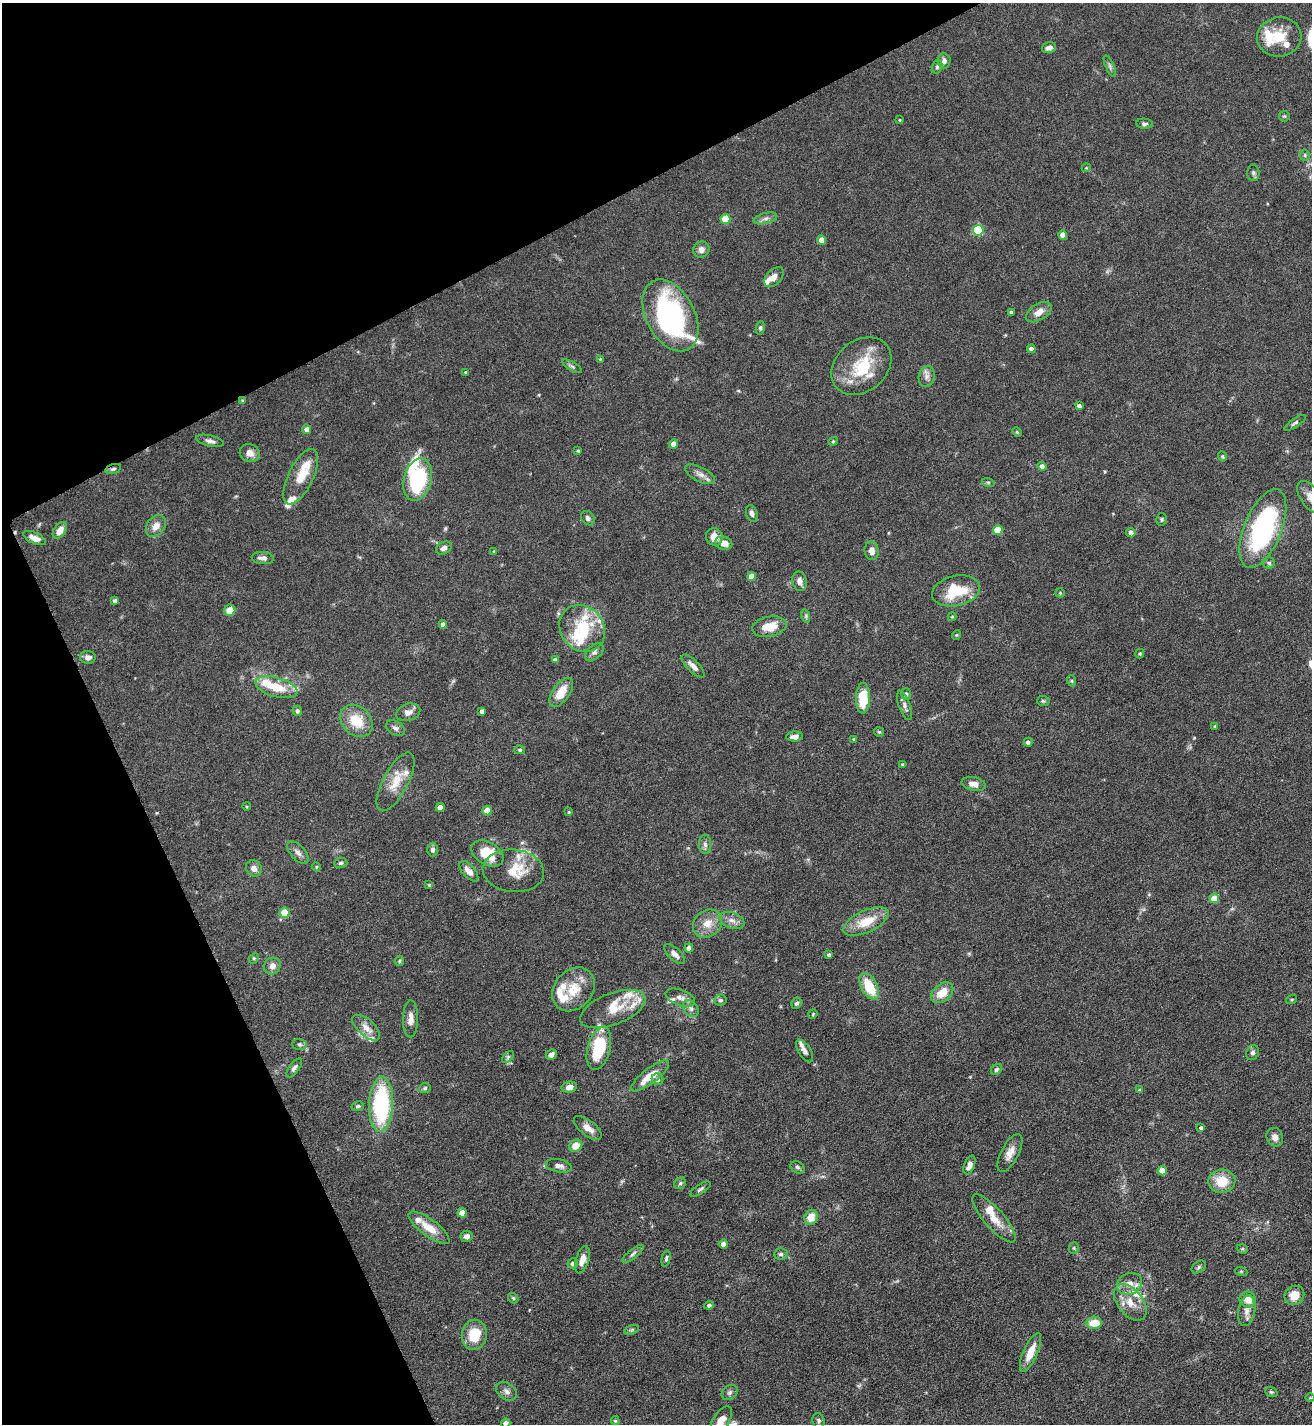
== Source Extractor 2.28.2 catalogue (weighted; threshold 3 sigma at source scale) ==
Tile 5 of 4 x 4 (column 1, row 2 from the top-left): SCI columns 157-1466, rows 2850-4271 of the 5688 x 5699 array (HDU 1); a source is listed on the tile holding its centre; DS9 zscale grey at full resolution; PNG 1314 x 1426 px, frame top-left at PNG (2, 3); each listed source drawn as its Kron ellipse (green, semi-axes under 4 px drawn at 4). Shown black and unused: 24% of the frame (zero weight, under 5 of 9 exposures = <1% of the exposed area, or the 3 px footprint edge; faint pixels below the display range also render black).
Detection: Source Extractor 2.28.2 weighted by HDU 2 'WHT'; one run over the whole footprint, this tile lists its part. Background 0.0768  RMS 0.0035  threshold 0.0143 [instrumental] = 3 sigma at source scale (4.09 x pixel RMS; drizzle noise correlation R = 1.36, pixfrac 0.8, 0.05/0.05 arcsec/px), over >= 5 px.
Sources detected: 228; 3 inside a brighter object's white glare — neither listed nor drawn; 27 inside a brighter listed object's ellipse — not listed separately; the other 198 listed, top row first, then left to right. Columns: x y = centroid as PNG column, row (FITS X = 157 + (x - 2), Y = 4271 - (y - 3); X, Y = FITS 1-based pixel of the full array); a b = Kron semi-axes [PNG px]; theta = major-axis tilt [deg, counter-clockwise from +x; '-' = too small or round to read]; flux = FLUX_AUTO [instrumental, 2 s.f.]
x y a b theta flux
1279 37 22 19 10 8.5
1049 48 7 5 16 1.2
944 61 7 6 - 1.3
1110 66 12 4 -66 0.92
937 67 7 5 73 0.64
1284 116 5 5 - 0.45
900 120 4 3 - 0.26
1144 124 8 5 -4 0.8
1305 155 5 5 - 0.5
1086 168 4 3 - 0.3
1253 173 8 6 -89 0.8
765 218 12 5 13 1.3
725 219 5 5 - 9.3
978 230 5 5 - 24
1063 235 4 4 - 3.4
822 240 4 4 - 3.6
701 250 8 8 - 1.8
774 277 12 7 47 1.9
1011 312 3 3 - 0.56
1039 312 14 8 31 2.8
670 315 38 24 -62 56
760 328 6 4 81 0.63
1031 349 4 4 - 1.9
600 359 4 4 - 0.29
572 366 11 4 -31 0.76
861 366 33 25 40 14
466 372 4 4 - 0.5
927 376 11 8 79 1.6
242 401 4 3 - 0.36
1079 406 4 4 - 0.96
1295 423 13 4 34 0.76
307 429 5 4 - 1.7
1017 432 5 4 - 0.37
210 441 14 5 -13 1.4
833 441 4 4 - 0.34
673 444 4 4 - 2.4
578 450 4 4 - 0.35
250 453 10 9 - 2.4
1222 457 5 4 - 0.45
1042 466 4 4 - 1.4
113 469 8 4 16 0.76
700 474 16 7 -28 2
301 477 30 12 64 7.6
418 480 22 13 75 29
988 482 6 4 -18 0.49
1311 498 19 10 -52 3.3
752 513 9 5 -71 1.2
588 518 8 6 -49 0.99
1162 519 6 5 - 0.55
156 526 12 9 54 2.9
1263 529 42 18 68 52
60 530 9 5 54 2.7
998 530 5 5 - 8.6
1131 533 4 4 - 1.8
714 537 9 8 - 3.3
34 538 12 5 -24 2.4
724 543 8 6 -13 3
444 548 8 6 31 1.3
494 551 4 4 - 0.35
872 551 9 7 -83 2.1
263 558 11 6 -5 1.5
1269 563 5 5 - 0.69
751 576 4 4 - 3.3
799 581 10 7 -79 1.7
956 591 24 15 13 13
1060 593 5 4 - 0.38
115 601 4 3 - 0.9
230 610 5 5 - 4.1
806 616 7 4 -73 0.56
952 617 4 4 - 0.35
443 624 4 4 - 1.5
769 627 17 10 12 5.3
582 628 25 21 -51 12
956 635 5 3 - 0.29
594 652 11 6 44 1.1
1140 654 5 4 - 0.46
88 657 8 6 -2 1.5
555 660 4 4 - 1.1
693 666 15 6 -45 1.9
1072 681 6 3 -71 0.39
276 687 21 9 -15 8.3
561 692 17 8 55 6.4
906 694 6 5 - 0.54
863 698 15 7 89 10
1043 701 6 5 - 0.51
905 706 15 6 -70 1.4
297 711 5 4 - 0.79
482 711 4 4 - 1.4
408 712 12 8 18 2
356 721 18 14 -45 8.1
1215 726 4 3 - 0.34
395 728 10 7 -33 1.2
879 732 5 4 - 0.42
795 736 8 5 3 1.5
854 739 4 3 - 0.35
1028 742 4 4 - 0.92
520 750 5 4 - 0.5
903 764 3 3 - 0.4
396 782 32 12 62 6.5
974 784 12 7 -11 2.3
246 806 4 3 - 0.3
440 807 4 4 - 2.5
487 811 5 4 - 4.8
569 812 4 3 - 0.35
705 844 9 6 -88 1.1
433 849 7 5 -90 1.1
298 852 14 7 -47 1.8
487 853 17 11 -31 9.3
341 863 7 5 4 0.65
316 867 5 4 - 0.37
254 868 8 7 - 1.7
469 871 12 6 -48 2.6
513 871 31 21 -6 9.1
429 885 4 4 - 0.34
1214 898 5 4 - 5.5
284 913 5 5 - 9.6
732 920 13 8 -20 2.1
866 921 24 11 25 8.2
707 924 16 13 41 4.6
689 948 4 4 - 1.4
675 954 13 6 -45 1.7
829 955 4 3 - 0.71
254 958 6 4 45 0.47
399 961 5 4 - 0.41
272 966 9 8 - 1.9
869 986 15 7 -61 10
574 989 24 19 48 8.1
942 993 13 8 39 5.2
680 998 15 8 -19 2.1
1292 999 6 3 19 0.31
720 1000 6 5 - 0.78
797 1003 6 5 - 0.71
613 1009 34 15 21 8
691 1009 9 6 -51 1.2
813 1014 5 4 - 0.35
410 1019 18 7 89 2.6
366 1028 17 8 -41 2.9
300 1044 7 5 -1 0.67
599 1048 22 11 75 16
805 1051 13 6 -58 1.2
1253 1053 7 6 - 0.86
552 1054 6 5 - 1.4
508 1057 7 4 45 0.62
294 1068 11 5 53 1.1
996 1070 6 5 - 0.72
650 1076 23 7 38 5.9
657 1079 6 5 - 0.74
569 1087 8 5 10 2.1
425 1088 5 5 - 0.6
1140 1090 4 4 - 0.86
381 1104 28 12 87 39
358 1106 6 4 15 0.62
588 1128 16 7 -38 3
1201 1128 4 4 - 0.7
1275 1137 9 8 - 1.9
576 1146 7 6 - 3.7
1010 1153 21 8 62 3.1
969 1165 10 5 69 1.9
559 1166 13 6 -11 1.6
797 1167 7 5 -31 0.72
1162 1171 4 4 - 4.7
1222 1181 13 11 1 7.4
680 1183 6 5 - 0.54
700 1189 12 4 33 0.83
462 1213 4 4 - 3.8
811 1217 7 6 - 4.4
994 1218 31 10 -49 5.4
429 1228 24 8 -36 5.9
466 1236 6 5 - 1.4
723 1244 4 4 - 1.8
1074 1248 5 5 - 0.46
1242 1249 6 4 -20 0.45
633 1254 13 4 39 1
781 1254 7 5 2 0.75
666 1259 8 4 78 0.64
582 1260 14 6 74 2.6
573 1263 5 5 - 1.2
1199 1267 8 5 37 0.72
1241 1271 6 4 -19 0.4
1129 1284 13 10 24 3.2
1294 1295 10 9 - 4.5
513 1298 6 4 -47 0.49
1248 1299 8 7 - 3.4
1130 1302 21 12 -51 5.5
709 1305 5 4 - 0.84
1247 1310 15 8 80 2.8
1094 1323 7 6 - 5.6
632 1330 7 4 20 0.53
474 1335 15 12 83 9.3
1030 1352 21 7 66 4.9
507 1391 11 8 -36 1.5
1271 1392 6 4 -21 0.48
730 1393 8 7 - 0.92
1310 1398 4 3 - 0.26
615 1421 4 3 - 0.38
721 1421 17 8 59 4
819 1421 8 5 -73 0.77
506 1423 4 4 - 1.6
Overlapping masked pixels (flux is a lower limit): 2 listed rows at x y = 242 401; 113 469
Isophote crosses this tile's border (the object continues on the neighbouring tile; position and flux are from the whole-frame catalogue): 3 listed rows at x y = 1311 498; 721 1421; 506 1423